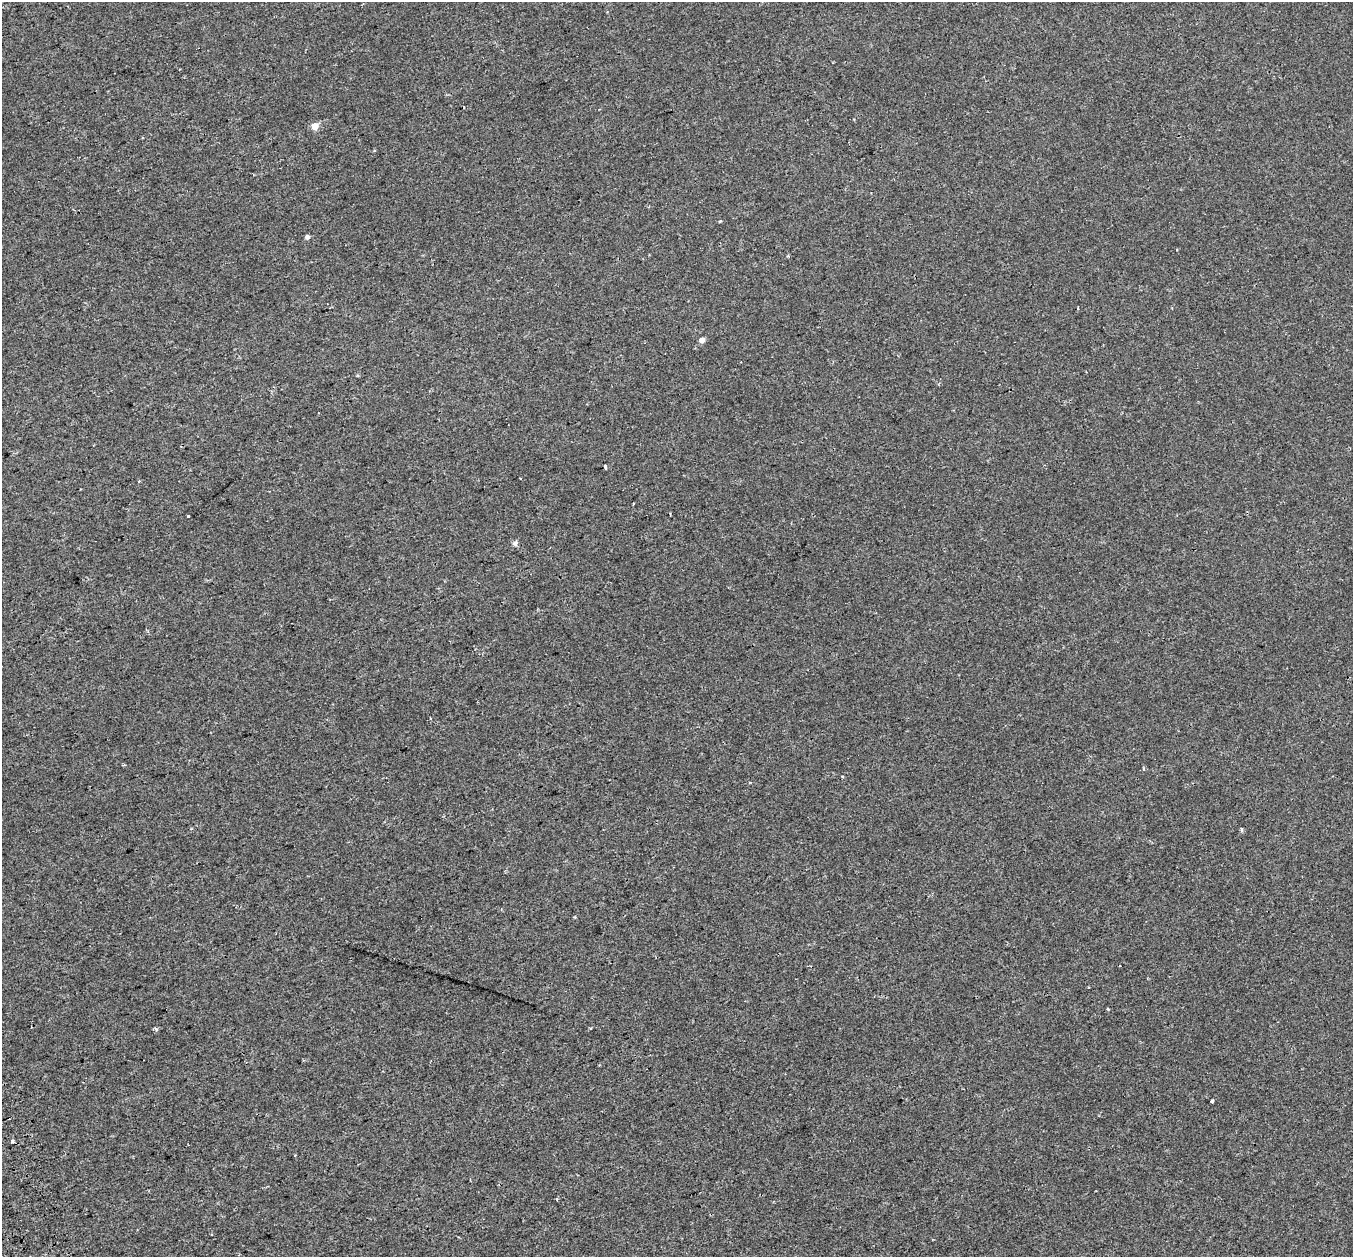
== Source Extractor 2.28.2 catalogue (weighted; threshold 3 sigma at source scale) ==
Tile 7 of 4 x 4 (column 3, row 2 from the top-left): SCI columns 2764-4114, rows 2653-3907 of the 5557 x 5361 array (HDU 1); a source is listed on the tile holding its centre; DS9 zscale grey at full resolution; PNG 1355 x 1259 px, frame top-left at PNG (2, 2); no overlay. Shown black and unused: <1% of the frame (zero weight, under 2 of 3 exposures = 5% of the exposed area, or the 3 px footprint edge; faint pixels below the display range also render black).
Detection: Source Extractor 2.28.2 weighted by HDU 2 'WHT'; one run over the whole footprint, this tile lists its part. Background 0.00152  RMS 0.0034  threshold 0.0152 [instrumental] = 3 sigma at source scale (4.5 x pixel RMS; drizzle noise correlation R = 1.50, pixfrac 1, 0.0396/0.0396 arcsec/px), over >= 5 px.
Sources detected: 20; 1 cosmic-ray / hot-pixel residue — not listed; the other 19 listed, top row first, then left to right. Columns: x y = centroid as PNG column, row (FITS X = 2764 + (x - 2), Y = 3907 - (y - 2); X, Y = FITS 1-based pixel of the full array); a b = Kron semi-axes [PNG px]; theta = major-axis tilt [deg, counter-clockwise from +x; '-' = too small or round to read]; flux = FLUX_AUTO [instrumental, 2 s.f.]
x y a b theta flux
315 126 6 5 - 3.7
720 221 3 3 - 0.53
307 237 5 4 - 1
1077 308 3 3 - 0.8
702 340 5 5 - 2.1
605 467 3 3 - 2.6
139 481 3 3 - 0.37
670 513 3 2 - 0.26
188 516 3 3 - 0.57
515 543 7 6 - 0.89
124 765 3 2 - 0.36
842 776 3 3 - 0.56
1242 830 5 4 - 0.47
1120 966 3 3 - 0.57
1108 1009 3 3 - 0.34
156 1029 5 4 - 0.77
1212 1101 4 3 - 1.2
12 1141 4 3 - 0.65
557 1199 3 3 - 0.47